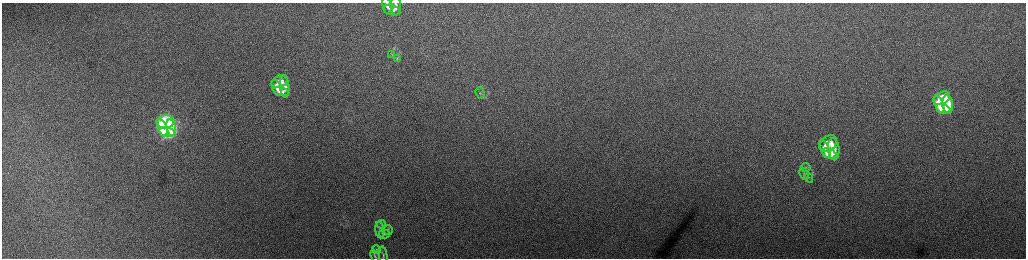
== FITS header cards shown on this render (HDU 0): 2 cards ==
NAXIS1  =                 2048 /fastest changing axis
NAXIS2  =                  512 /next to fastest changing axis

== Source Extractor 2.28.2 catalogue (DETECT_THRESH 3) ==
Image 2048 x 512 px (HDU 0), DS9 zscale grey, zoomed out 1/2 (1 PNG px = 2 x 2 image px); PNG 1028 x 260 px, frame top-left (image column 1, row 511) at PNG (2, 3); each listed source drawn as its Kron ellipse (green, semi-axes under 4 px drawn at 4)
Background 167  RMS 1.8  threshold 5.3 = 3 sigma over >= 5 px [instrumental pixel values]
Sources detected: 32; all 32 listed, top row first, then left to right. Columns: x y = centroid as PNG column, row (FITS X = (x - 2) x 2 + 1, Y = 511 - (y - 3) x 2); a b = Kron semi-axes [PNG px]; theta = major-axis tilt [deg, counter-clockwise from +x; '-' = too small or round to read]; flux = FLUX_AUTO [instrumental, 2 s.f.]
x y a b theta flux
387 6 9 4 -74 1900
396 6 10 5 -88 1800
392 10 9 5 -15 1900
392 54 4 2 - 250
397 58 4 3 - 250
280 81 9 5 25 2700
285 87 11 5 -84 2200
277 88 9 4 -68 2200
281 92 8 4 -14 2100
480 93 6 3 -71 500
942 98 9 6 31 13000
939 104 9 3 -71 11000
948 104 9 5 -85 11000
943 109 8 3 -21 9300
165 122 9 6 8 49000
171 127 8 4 -81 37000
163 128 9 4 -70 39000
167 132 8 4 -13 35000
828 143 10 7 32 8000
825 149 9 4 -70 6100
834 149 11 5 -86 6900
829 154 8 4 -22 5600
806 167 5 3 - 440
804 174 6 4 -64 680
809 178 5 3 - 420
382 224 4 4 - 500
380 230 8 2 -83 450
388 230 5 4 - 420
384 234 6 3 1 360
376 250 4 2 - 220
383 255 9 3 -83 500
375 256 6 2 -66 430